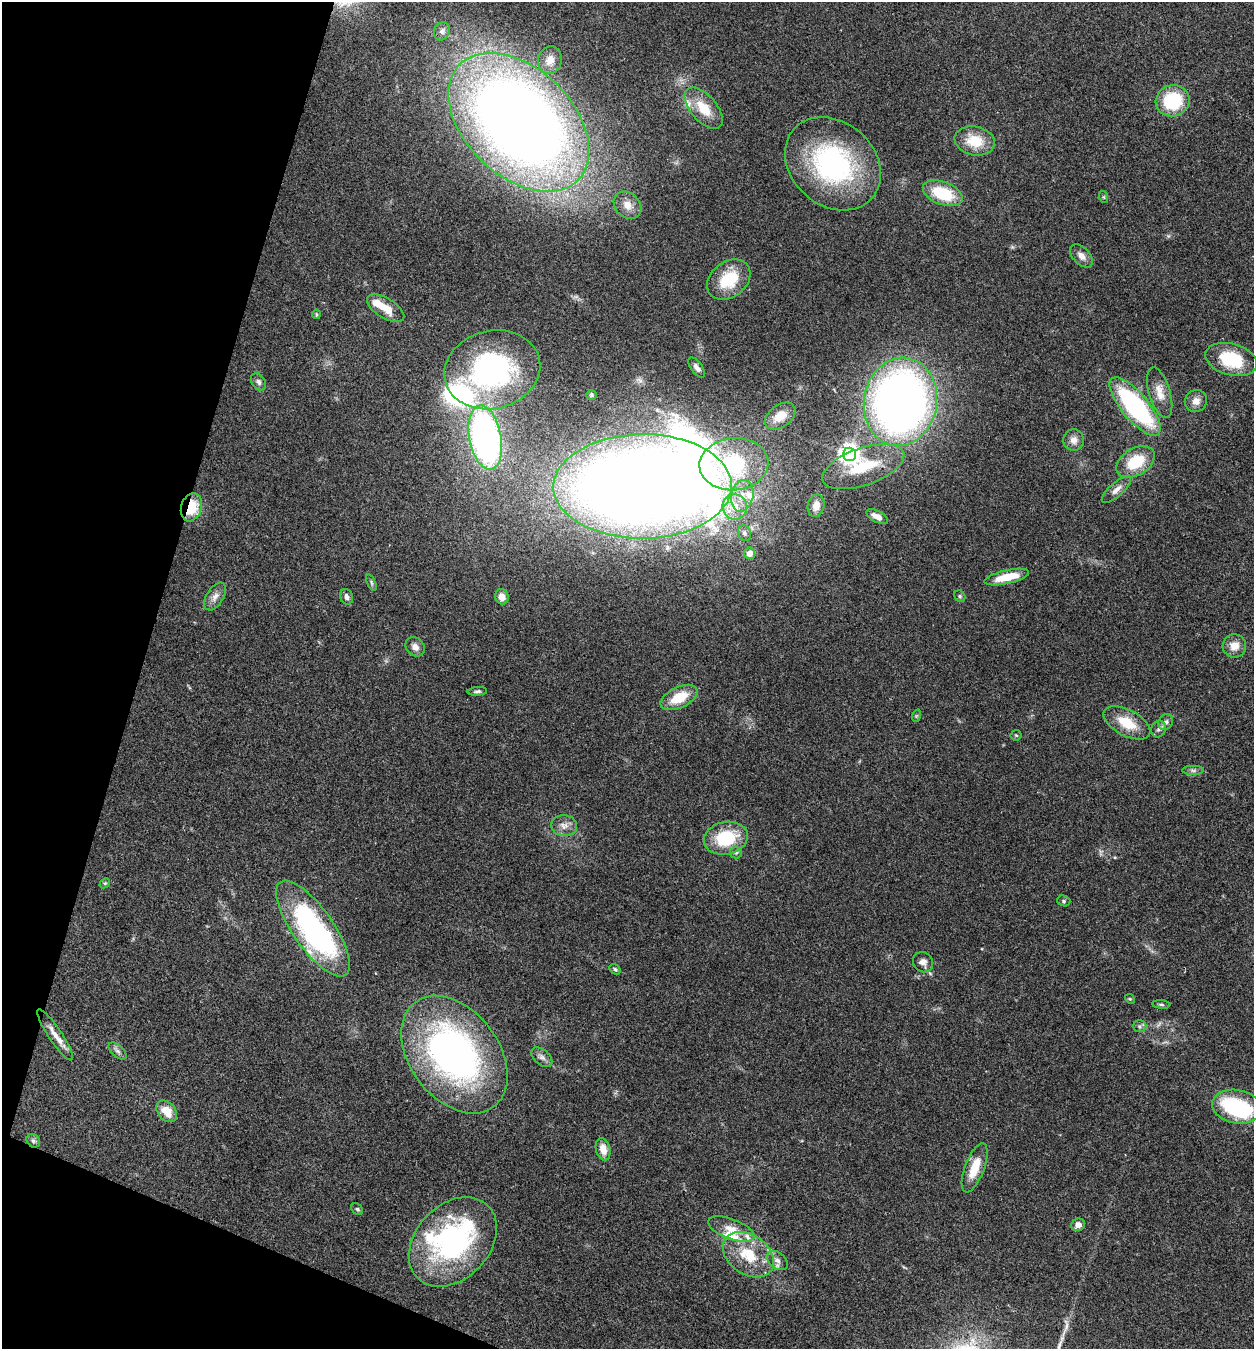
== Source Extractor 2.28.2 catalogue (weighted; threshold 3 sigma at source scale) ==
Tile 9 of 4 x 4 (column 1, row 3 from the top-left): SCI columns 265-1516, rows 1349-2695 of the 5407 x 5394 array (HDU 1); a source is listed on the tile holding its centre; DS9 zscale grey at full resolution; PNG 1256 x 1351 px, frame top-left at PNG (2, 2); each listed source drawn as its Kron ellipse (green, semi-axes under 4 px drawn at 4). Shown black and unused: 15% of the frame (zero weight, under 3 of 4 exposures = <1% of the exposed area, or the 3 px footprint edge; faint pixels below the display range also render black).
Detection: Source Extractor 2.28.2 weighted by HDU 2 'WHT'; one run over the whole footprint, this tile lists its part. Background 0.113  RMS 0.0062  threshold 0.0278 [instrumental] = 3 sigma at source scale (4.5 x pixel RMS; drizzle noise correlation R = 1.50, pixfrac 1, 0.05/0.05 arcsec/px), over >= 5 px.
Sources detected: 93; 1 too faint to see at this stretch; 3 inside a brighter object's white glare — neither listed nor drawn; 8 inside a brighter listed object's ellipse — not listed separately; the other 81 listed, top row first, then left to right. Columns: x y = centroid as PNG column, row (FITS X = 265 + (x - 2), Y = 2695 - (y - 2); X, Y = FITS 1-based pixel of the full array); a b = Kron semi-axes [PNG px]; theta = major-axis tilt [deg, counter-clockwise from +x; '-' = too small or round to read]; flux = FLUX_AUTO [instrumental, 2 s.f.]
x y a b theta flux
442 31 9 8 - 2.5
550 60 14 11 75 5.8
1173 101 17 15 16 36
704 108 25 13 -49 15
519 122 83 54 -44 880
975 141 20 14 -11 17
833 164 52 41 -41 110
943 193 21 11 -21 27
1104 197 6 3 -71 0.63
627 205 15 12 -42 6.6
1081 256 14 8 -45 4.4
729 280 24 17 37 22
386 308 21 10 -32 11
316 314 5 3 - 0.63
1231 359 26 15 -16 32
697 368 11 5 -54 2.8
492 370 48 39 14 130
259 382 9 6 -55 2.2
1160 393 26 10 -73 8.7
591 395 5 4 - 0.92
1196 401 11 11 - 4.7
900 402 44 36 80 470
1135 407 36 13 -50 92
780 416 17 11 36 9.5
485 437 32 16 -79 240
1074 440 10 10 - 4.3
849 454 7 6 - 390
1136 462 21 13 31 21
734 464 34 26 5 62
863 467 43 18 19 28
643 486 89 52 1 1300
1116 490 18 7 41 4.1
742 496 16 11 77 9
816 506 11 8 75 5.3
191 507 14 10 72 19
735 507 13 12 - 10
877 517 12 5 -28 4.6
744 533 8 6 -69 1.6
750 553 6 5 - 4.2
1007 577 23 7 13 15
371 582 9 4 -69 1.1
215 596 15 8 58 4.4
960 596 6 5 - 0.99
346 597 8 6 -69 2.4
502 597 8 7 - 4.6
1234 646 12 11 - 7.1
415 647 10 8 -43 3.7
477 691 10 3 5 1.3
679 697 19 10 25 18
916 716 6 4 71 0.73
1166 722 8 7 - 2.2
1127 723 26 13 -28 16
1159 729 9 7 66 2.1
1016 735 5 5 - 0.8
1193 770 11 4 0 1.7
564 826 13 10 -4 4.7
726 838 22 16 12 31
736 853 6 5 - 1.3
105 883 6 4 42 0.84
1064 901 7 5 -16 1.1
313 929 57 20 -55 140
923 962 11 9 -44 3.5
615 969 6 4 -30 1.1
1130 999 5 4 - 0.74
1161 1004 9 3 -5 0.97
1139 1026 7 6 - 1.5
55 1035 30 6 -56 6.8
117 1051 11 5 -43 2.1
454 1055 66 44 -53 240
542 1057 12 7 -42 2.9
1237 1107 25 16 -10 58
167 1111 12 8 -49 10
33 1141 7 6 - 1.5
603 1149 11 7 -76 7.1
975 1168 26 9 69 14
357 1209 7 5 -44 1.1
1078 1225 7 6 - 3.4
731 1229 24 10 -21 8.8
453 1242 50 37 47 120
748 1255 28 20 -35 25
777 1260 12 8 -39 3.4
Overlapping masked pixels (flux is a lower limit): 1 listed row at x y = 191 507